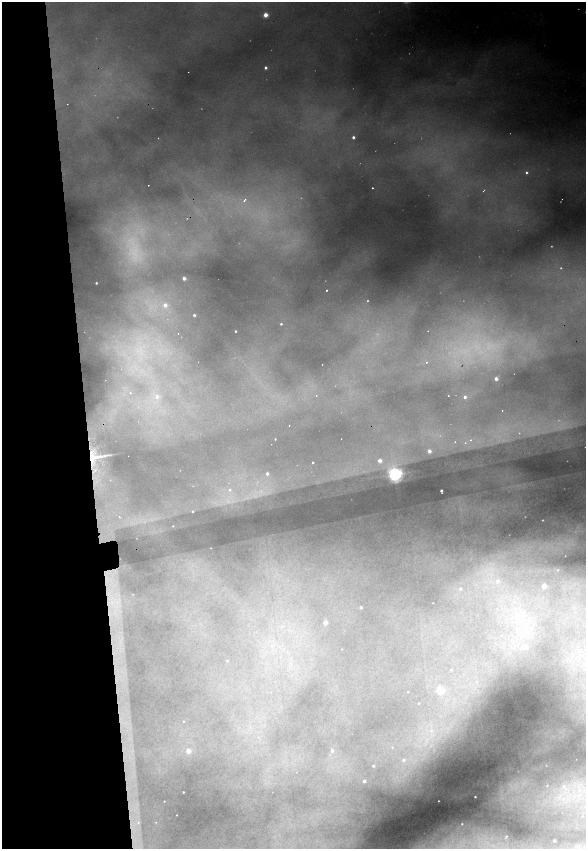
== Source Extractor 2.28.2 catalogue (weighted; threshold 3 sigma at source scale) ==
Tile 5 of 4 x 4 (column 1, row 2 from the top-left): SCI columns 329-1496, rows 3387-5080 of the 5212 x 6773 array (HDU 1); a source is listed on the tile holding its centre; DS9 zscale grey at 2 x 2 block average (1 PNG px = mean of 2 x 2 image px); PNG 588 x 851 px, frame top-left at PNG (2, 2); no overlay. Shown black and unused: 15% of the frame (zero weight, under 2 of 4 exposures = <1% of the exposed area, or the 3 px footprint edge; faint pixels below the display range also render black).
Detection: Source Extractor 2.28.2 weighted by HDU 2 'WHT'; one run over the whole footprint, this tile lists its part. Background 0.48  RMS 0.025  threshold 0.111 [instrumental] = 3 sigma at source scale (4.5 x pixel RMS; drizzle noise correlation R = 1.50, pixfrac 1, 0.05/0.05 arcsec/px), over >= 5 px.
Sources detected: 127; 29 too faint to see at this stretch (2 x 2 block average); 1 inside a brighter object's white glare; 3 cosmic-ray / hot-pixel residue — not listed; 1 coinciding with a brighter row at this scale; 1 inside a brighter listed object's ellipse — not listed separately; the other 92 listed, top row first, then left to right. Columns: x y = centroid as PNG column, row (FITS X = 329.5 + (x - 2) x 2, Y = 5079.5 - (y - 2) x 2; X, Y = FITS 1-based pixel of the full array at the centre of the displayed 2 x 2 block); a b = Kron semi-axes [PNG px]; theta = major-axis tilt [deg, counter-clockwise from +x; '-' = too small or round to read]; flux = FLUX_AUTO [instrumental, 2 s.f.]
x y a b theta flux
265 15 3 2 - 150
265 68 2 2 - 32
188 72 2 2 - 2.2
67 104 2 2 - 2.4
353 137 2 2 - 29
158 138 2 2 - 2.4
526 172 3 3 - 16
148 185 2 2 - 3.9
372 188 2 2 - 25
484 191 3 2 - 6.6
244 201 3 2 - 9.2
184 278 2 2 - 55
96 283 2 2 - 12
326 290 2 2 - 13
165 305 3 3 - 63
194 315 2 2 - 20
281 324 3 2 - 13
235 331 2 2 - 9.6
178 333 2 2 - 2.8
426 362 2 2 - 7.7
322 365 2 2 - 2.9
496 379 2 2 - 57
130 393 3 2 - 4.8
316 395 2 2 - 3.7
448 395 2 2 - 5
157 397 5 4 - 28
465 397 3 2 - 23
502 411 2 2 - 10
289 426 2 2 - 27
275 439 2 2 - 7.6
341 439 2 2 - 3.9
471 440 4 3 - 11
455 442 2 2 - 4.9
465 443 3 3 - 9.1
271 444 2 2 - 1.4
429 451 2 2 - 58
94 457 16 10 9 160
380 460 3 3 - 69
313 462 2 2 - 9.5
95 470 6 3 55 16
267 474 3 3 - 30
394 475 5 4 - 1900
110 480 3 2 - 4.5
193 486 2 2 - 3.2
230 490 4 4 - 18
441 490 2 2 - 29
442 493 2 2 - 3.1
192 512 3 3 - 8.5
119 517 5 3 - 10
173 526 3 3 - 4.6
210 548 2 2 - 2
565 556 2 2 - 1.3
558 570 2 2 - 3
497 581 4 4 - 20
544 586 3 2 - 120
460 589 3 3 - 17
433 603 2 2 - 2.3
361 607 2 2 - 22
325 622 2 2 - 82
523 628 10 6 -65 47
501 635 3 3 - 6.2
273 645 4 2 - 6.6
525 646 3 3 - 62
342 649 2 2 - 2.3
580 650 4 4 - 11
227 661 2 2 - 5.2
451 670 2 2 - 11
477 682 3 2 - 4.4
440 690 3 3 - 400
408 692 2 2 - 4.4
419 703 2 2 - 5
183 721 3 3 - 6.6
392 747 2 2 - 2.8
188 751 3 3 - 93
332 751 4 3 - 19
403 760 2 2 - 19
373 766 2 2 - 15
364 781 2 2 - 32
547 785 5 4 - 9.2
579 790 7 4 76 20
183 792 2 2 - 6.8
560 796 29 12 46 180
475 797 2 2 - 6.9
164 801 2 2 - 3.7
438 801 2 2 - 3.6
176 815 2 2 - 2.6
582 816 2 2 - 2.1
138 822 5 4 - 16
156 822 3 2 - 3.4
462 824 2 2 - 3.7
506 836 2 2 - 3.1
554 841 2 2 - 32
Overlapping masked pixels (flux is a lower limit): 1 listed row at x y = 94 457
Diffuse or blended objects may show on this block-average render without a row.